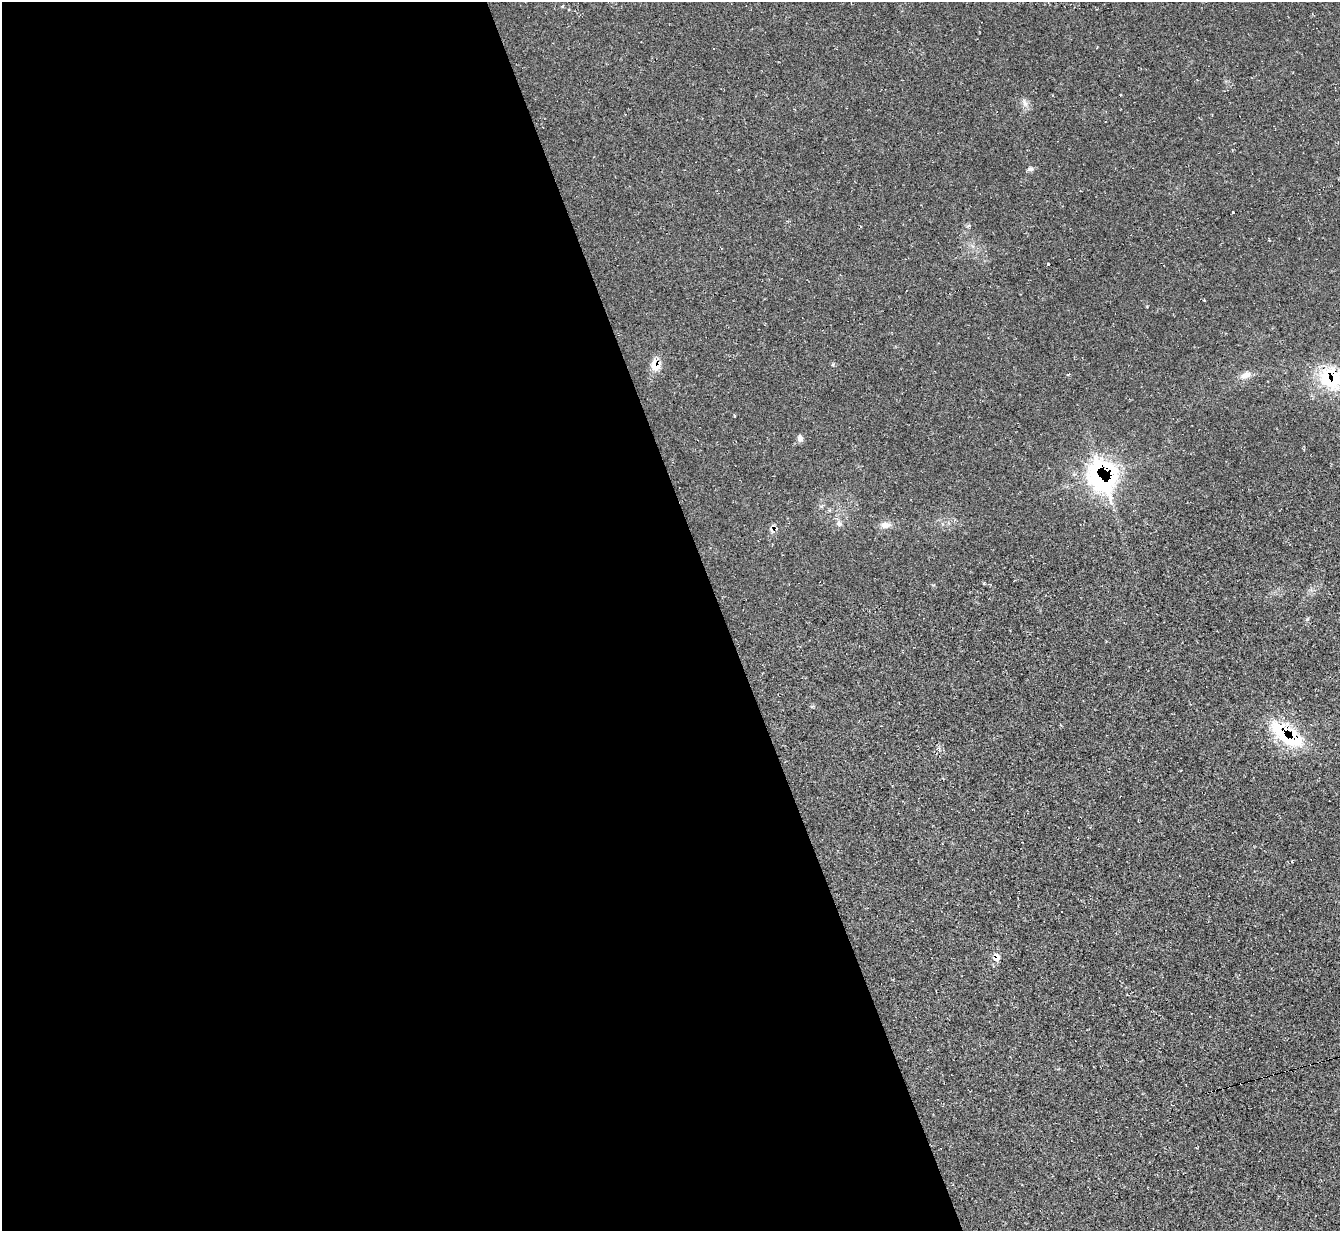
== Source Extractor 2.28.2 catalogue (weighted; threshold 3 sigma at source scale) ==
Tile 9 of 4 x 4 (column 1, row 3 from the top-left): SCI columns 8-1345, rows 1509-2737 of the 5358 x 5342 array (HDU 1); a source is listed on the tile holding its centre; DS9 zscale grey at full resolution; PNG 1342 x 1233 px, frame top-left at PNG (2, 2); no overlay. Shown black and unused: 54% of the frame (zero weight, under 2 of 3 exposures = <1% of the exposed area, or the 3 px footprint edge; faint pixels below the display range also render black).
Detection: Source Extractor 2.28.2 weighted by HDU 2 'WHT'; one run over the whole footprint, this tile lists its part. Background 0.0474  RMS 0.0067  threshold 0.0302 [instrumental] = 3 sigma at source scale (4.5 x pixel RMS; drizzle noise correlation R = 1.50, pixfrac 1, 0.05/0.05 arcsec/px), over >= 5 px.
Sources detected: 17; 1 cosmic-ray / hot-pixel residue — not listed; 2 inside a brighter listed object's ellipse — not listed separately; the other 14 listed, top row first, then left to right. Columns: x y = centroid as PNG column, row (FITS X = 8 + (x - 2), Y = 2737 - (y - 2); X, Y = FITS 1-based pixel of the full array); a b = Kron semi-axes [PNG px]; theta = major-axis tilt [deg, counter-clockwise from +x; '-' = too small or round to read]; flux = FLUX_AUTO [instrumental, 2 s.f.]
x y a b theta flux
1025 103 13 5 -69 2.7
1031 169 8 6 -2 1.8
1233 213 3 3 - 2.3
1048 265 3 3 - 5.9
655 365 16 11 -73 8.2
1245 375 16 9 24 5
1331 378 31 26 -43 43
800 438 10 7 -82 2.3
1103 477 36 28 -71 110
839 523 8 8 - 2.6
885 525 14 8 5 4.5
1307 619 7 4 45 0.95
1291 737 31 24 -39 36
996 957 10 9 - 5
Overlapping masked pixels (flux is a lower limit): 5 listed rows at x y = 655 365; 1331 378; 1103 477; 1291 737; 996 957
Isophote crosses this tile's border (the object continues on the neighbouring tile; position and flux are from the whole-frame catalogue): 1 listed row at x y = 1331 378